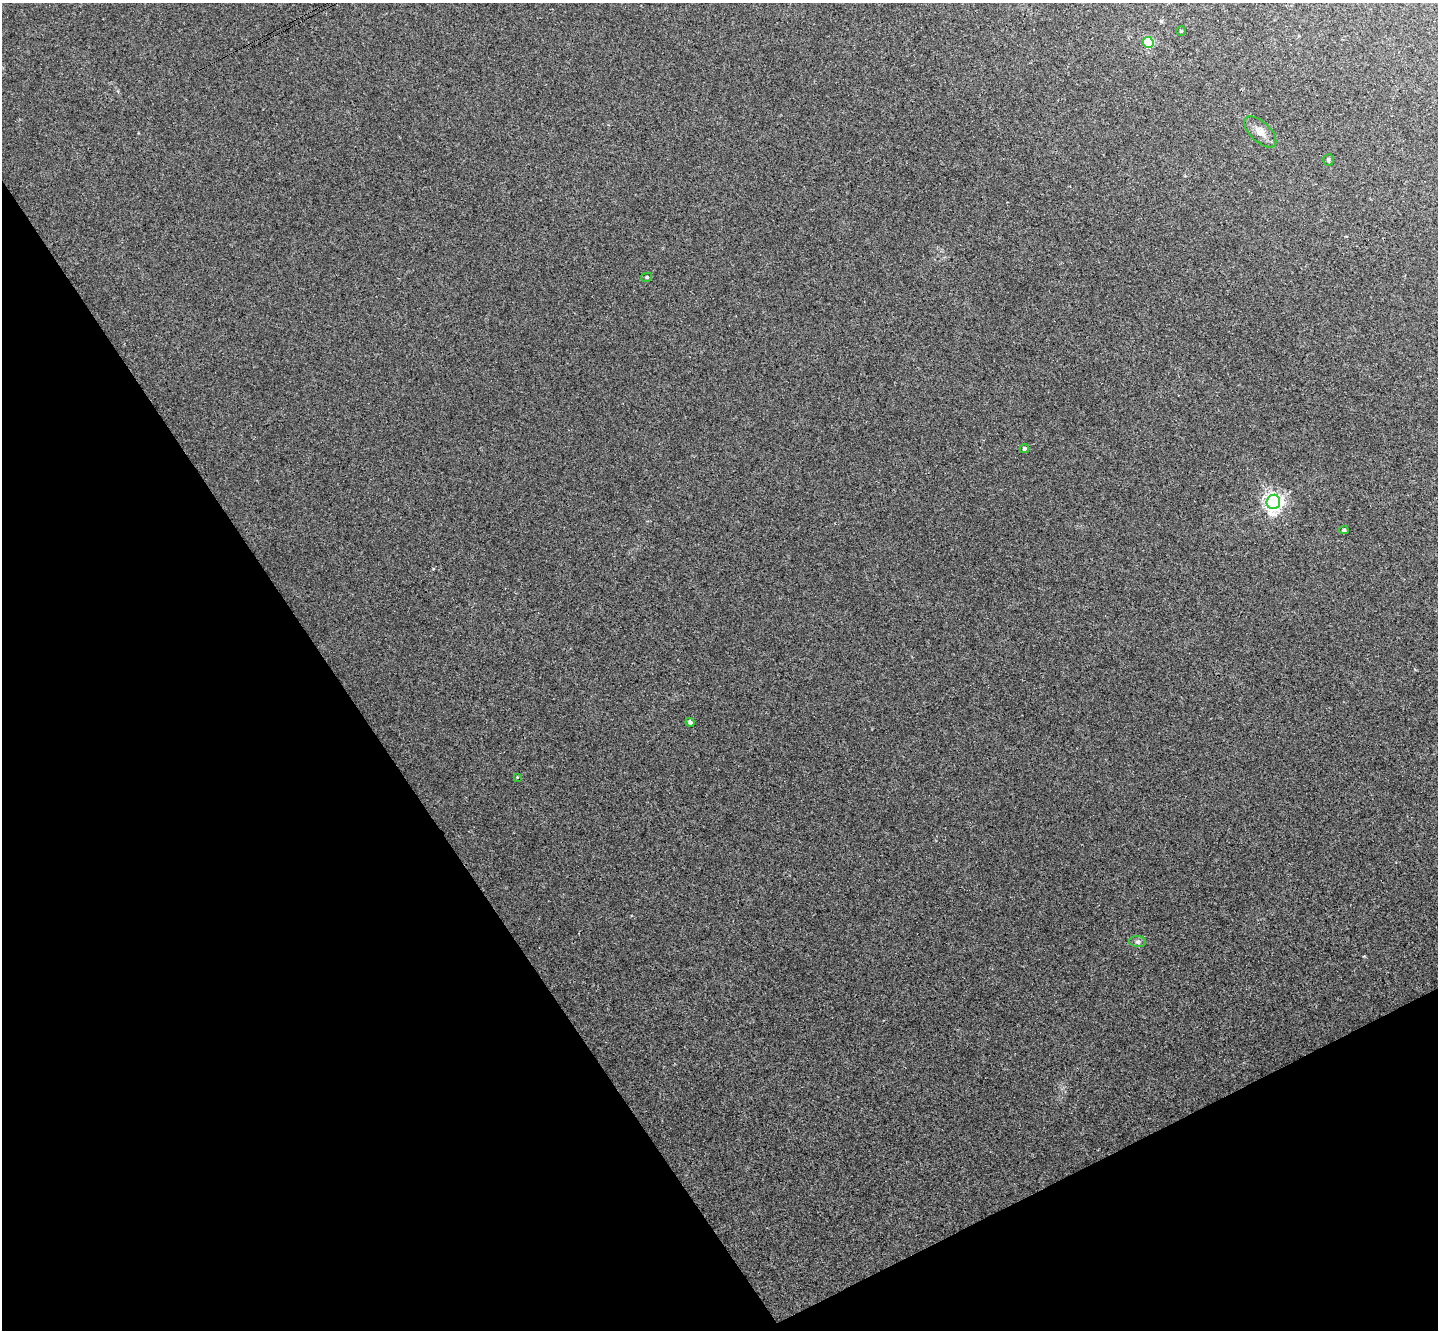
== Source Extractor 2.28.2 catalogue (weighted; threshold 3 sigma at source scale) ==
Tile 14 of 4 x 4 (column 2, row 4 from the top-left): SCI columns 1492-2927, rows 327-1654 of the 5855 x 5828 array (HDU 1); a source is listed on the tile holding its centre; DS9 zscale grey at full resolution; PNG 1440 x 1332 px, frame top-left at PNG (2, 3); each listed source drawn as its Kron ellipse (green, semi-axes under 4 px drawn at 4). Shown black and unused: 30% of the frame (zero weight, under 3 of 4 exposures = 6% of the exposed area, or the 3 px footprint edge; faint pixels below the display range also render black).
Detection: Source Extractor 2.28.2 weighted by HDU 2 'WHT'; one run over the whole footprint, this tile lists its part. Background 0.0089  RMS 0.0037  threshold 0.0165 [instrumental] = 3 sigma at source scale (4.5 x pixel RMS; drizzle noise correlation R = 1.50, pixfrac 1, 0.05/0.05 arcsec/px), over >= 5 px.
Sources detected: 11; all 11 listed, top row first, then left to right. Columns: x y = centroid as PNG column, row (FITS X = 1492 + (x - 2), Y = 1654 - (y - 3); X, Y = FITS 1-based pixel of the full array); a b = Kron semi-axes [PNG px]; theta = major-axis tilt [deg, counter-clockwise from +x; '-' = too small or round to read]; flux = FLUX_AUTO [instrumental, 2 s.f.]
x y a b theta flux
1181 31 4 4 - 0.38
1148 42 5 5 - 29
1260 132 20 10 -43 3.4
1328 160 6 5 - 0.54
647 277 5 4 - 0.52
1024 448 5 4 - 0.84
1273 502 7 7 - 160
1344 530 4 4 - 0.52
690 722 5 4 - 1.1
517 777 3 2 - 0.28
1138 942 8 5 -5 0.86